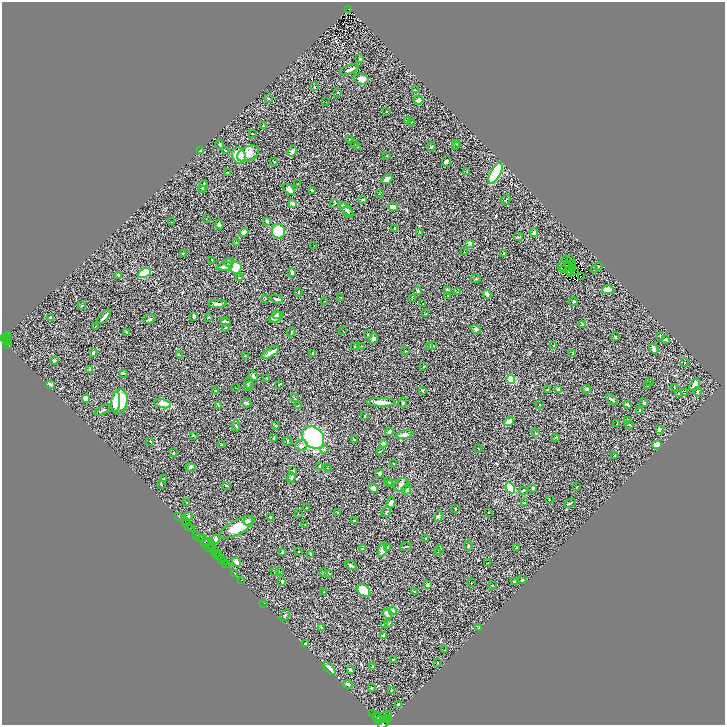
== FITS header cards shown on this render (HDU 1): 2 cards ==
NAXIS1  =                 1446
NAXIS2  =                 1446

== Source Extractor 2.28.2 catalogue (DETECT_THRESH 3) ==
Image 1446 x 1446 px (HDU 1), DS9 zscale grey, zoomed out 1/2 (1 PNG px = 2 x 2 image px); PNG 727 x 727 px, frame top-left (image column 2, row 1446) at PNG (2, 2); each listed source drawn as its Kron ellipse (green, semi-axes under 4 px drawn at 4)
Background 0.271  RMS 0.02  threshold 0.0596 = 3 sigma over >= 5 px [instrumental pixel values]
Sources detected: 375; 51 cannot appear on this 1/2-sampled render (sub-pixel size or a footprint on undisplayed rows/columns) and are neither listed nor drawn; the other 324 listed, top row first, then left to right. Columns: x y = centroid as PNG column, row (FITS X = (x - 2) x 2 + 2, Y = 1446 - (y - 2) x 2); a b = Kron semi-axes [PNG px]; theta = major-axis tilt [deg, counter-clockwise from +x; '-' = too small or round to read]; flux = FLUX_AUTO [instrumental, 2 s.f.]
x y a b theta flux
349 9 3 2 - 39
360 59 4 3 - 3
349 70 10 2 21 13
361 79 7 5 -13 25
315 87 3 2 - 2
416 90 4 2 - 3
338 92 3 3 - 2.6
268 98 3 2 - 3.5
419 100 5 4 - 11
326 102 2 1 - 0.92
387 111 2 1 - 1.3
407 121 2 2 - 3.5
411 122 2 1 - 1.5
263 126 2 2 - 1.8
252 134 2 1 - 3.2
350 139 2 2 - 4.3
220 144 4 2 - 4.7
354 144 2 2 - 9.9
457 144 2 2 - 1.9
455 146 2 1 - 9.3
357 147 4 3 - 4.7
431 147 5 2 - 3.7
200 151 4 2 - 1.9
226 151 4 2 - 2.2
292 151 5 4 - 7.2
248 154 12 7 25 36
387 155 3 2 - 2
239 156 8 6 -73 98
274 161 2 1 - 0.99
447 161 6 4 -89 5.3
467 172 2 1 - 0.98
228 173 3 2 - 1.8
495 173 11 5 62 280
387 179 6 3 40 26
298 184 2 2 - 1.4
203 186 6 2 68 7.7
203 189 3 3 - 11
289 190 7 4 -42 15
312 191 3 2 - 10
379 194 3 2 - 2.9
363 199 3 3 - 4.1
506 200 5 1 - 1.6
335 203 3 2 - 2.1
292 204 3 2 - 20
393 207 5 3 - 26
347 209 8 4 -51 8.7
348 212 6 3 -47 4.6
206 219 2 1 - 1.4
267 221 3 3 - 8.4
171 222 3 2 - 1.5
219 225 5 3 - 8.5
395 229 4 2 - 4.7
278 231 7 6 - 70
244 232 4 3 - 33
420 233 4 3 - 3.1
534 233 4 4 - 5.8
518 237 4 2 - 3
236 242 2 2 - 1.6
470 243 2 2 - 89
314 246 2 2 - 1.5
464 252 2 2 - 1.1
183 253 3 2 - 1.9
504 253 3 2 - 2.8
571 259 2 1 - 1.5
212 260 2 2 - 1.2
566 260 3 1 - 1.8
229 262 4 3 - 6.9
573 263 2 2 - 0.89
567 265 2 1 - 0.88
225 266 8 3 9 21
599 266 2 2 - 2.5
562 267 2 1 - 0.58
236 268 6 6 - 120
573 269 2 1 - 1.3
594 269 3 2 - 2.7
564 270 3 1 - 0.066
570 270 2 1 - 0.16
574 271 3 1 - 0.59
144 273 7 4 25 160
292 273 4 3 - 7.3
570 273 2 1 - 0.76
119 275 4 3 - 5.5
581 276 2 1 - 2
239 277 2 2 - 1.9
476 279 5 1 - 2
448 290 4 2 - 4.8
608 290 6 4 3 23
417 291 4 3 - 4.4
298 292 2 2 - 1.6
457 292 2 1 - 1.6
487 294 4 3 - 11
448 295 2 2 - 1.4
341 297 2 1 - 2
265 299 2 2 - 1.3
277 299 6 3 -16 8.3
412 299 2 1 - 0.98
324 301 2 1 - 1.5
574 302 4 2 - 4.9
423 303 2 2 - 1.2
217 304 9 3 3 8.9
81 306 4 3 - 2.3
426 314 2 1 - 1.1
276 315 4 2 - 3.5
194 316 3 2 - 11
50 317 2 2 - 8
104 317 9 3 50 13
208 317 3 2 - 2.1
276 317 7 4 33 17
149 319 6 3 24 4.9
226 322 5 2 - 6.7
583 324 3 2 - 2.3
96 326 4 2 - 2.7
225 327 3 2 - 2.3
476 329 5 4 - 10
343 331 2 1 - 0.96
291 332 5 2 - 2.4
127 333 4 2 - 4
368 335 2 2 - 5.2
660 336 3 2 - 2.4
7 337 4 3 - 240
615 337 4 2 - 4
6 338 2 1 - 88
373 338 5 4 - 8.7
3 339 4 2 - 390
665 339 4 3 - 5.3
7 340 3 2 - 51
6 342 2 2 - 73
8 344 3 2 - 84
361 346 2 2 - 1.8
430 346 3 2 - 2.3
433 346 2 2 - 2.9
553 346 2 2 - 1.3
354 347 4 2 - 3.1
654 349 5 2 - 9.6
406 351 3 2 - 1.5
93 353 4 3 - 5.9
270 353 10 3 33 25
313 353 2 2 - 2.8
573 353 3 3 - 2.4
179 355 4 2 - 3.1
245 356 2 2 - 4.5
54 360 3 3 - 4
685 363 2 2 - 2.3
424 366 3 2 - 1.4
90 369 2 2 - 29
123 373 2 2 - 6.6
254 376 6 3 -62 5.7
267 378 3 2 - 2.3
511 379 4 4 - 87
650 381 2 1 - 1.3
248 383 5 3 - 3.9
50 384 3 3 - 10
279 384 3 2 - 1.8
648 385 2 2 - 3.2
695 385 7 4 57 21
249 386 5 3 - 4.8
674 387 3 1 - 1.4
236 388 3 1 - 1
558 389 3 3 - 17
586 389 4 2 - 5.2
548 390 3 2 - 7.1
216 391 2 1 - 1.5
422 391 3 2 - 3.7
698 392 5 3 - 3.4
684 393 2 1 - 32
679 394 3 3 - 5.6
294 397 4 2 - 2.6
86 399 4 4 - 44
612 399 6 2 -34 7
116 402 10 4 84 54
119 402 13 8 78 150
381 402 15 3 -2 34
246 403 5 3 - 9.8
403 403 5 3 - 4.6
644 403 3 3 - 3.4
163 404 8 3 -14 110
218 405 4 2 - 4.1
298 405 2 2 - 1.3
540 405 2 2 - 3
628 405 4 2 - 5.2
102 410 9 2 28 6.5
640 411 3 2 - 3.7
365 416 3 2 - 1.4
509 421 5 3 - 34
627 421 4 2 - 2.7
617 424 2 2 - 1.7
629 425 2 2 - 2.3
236 426 6 2 -85 3.3
276 426 3 3 - 3.2
659 430 3 2 - 11
389 432 4 3 - 5.1
535 433 2 1 - 2.3
404 434 8 3 10 16
193 435 3 2 - 2.4
313 437 12 9 -46 430
556 437 3 2 - 2.1
274 438 3 2 - 2.8
354 439 3 2 - 4.2
150 441 2 1 - 1.8
288 441 4 2 - 3.8
384 443 3 3 - 3.4
221 445 3 1 - 1.7
657 445 5 4 - 30
301 446 6 5 - 11
325 449 3 2 - 2.7
478 449 2 1 - 1.2
380 451 3 2 - 2.5
174 453 4 2 - 1.8
615 456 3 2 - 2.1
394 464 2 2 - 6
320 466 3 2 - 3
190 467 5 3 - 4.8
328 468 2 2 - 4.4
293 471 3 2 - 2.4
379 473 4 3 - 5
291 477 5 3 - 5.5
164 479 2 1 - 1.1
388 482 2 1 - 0.97
161 484 3 2 - 3.1
391 484 4 2 - 3.3
226 485 3 2 - 2.4
401 485 8 6 34 13
576 487 3 1 - 1.3
373 488 5 3 - 21
510 488 6 3 -59 150
533 488 4 3 - 3.6
406 489 5 4 - 4.8
524 490 3 3 - 3.5
549 500 2 2 - 0.92
187 502 2 1 - 1.7
391 503 5 4 - 9.2
524 503 3 2 - 1.6
570 503 6 2 26 4.8
306 508 2 1 - 0.87
455 508 2 2 - 2.8
338 512 3 2 - 1.3
386 512 5 2 - 3.5
488 513 2 1 - 1.3
298 514 3 2 - 2
188 516 4 4 - 5.8
438 516 6 3 75 4.8
179 517 3 1 - 8.3
271 518 3 2 - 1.6
354 520 2 2 - 1.8
185 521 2 1 - 9.8
248 521 5 4 - 8.6
186 524 3 1 - 43
305 525 2 2 - 5.7
189 526 2 1 - 210
237 527 20 7 28 88
192 529 3 2 - 32
197 535 2 1 - 32
199 537 3 2 - 290
203 538 2 1 - 93
426 539 2 1 - 1.1
215 540 4 3 - 24
204 542 2 1 - 200
206 542 4 2 - 390
211 545 3 1 - 150
468 546 5 3 - 4.1
209 547 4 2 - 240
406 547 5 2 - 3.1
388 548 3 3 - 2.8
517 548 3 2 - 3.4
212 549 3 2 - 330
362 549 2 2 - 4.3
382 550 8 4 72 29
439 550 5 3 - 5.3
215 551 3 2 - 250
299 551 2 1 - 1.4
283 552 4 2 - 2.4
215 553 2 1 - 96
438 553 3 3 - 4.8
217 554 3 2 - 210
311 554 2 2 - 11
218 556 3 1 - 24
222 559 3 2 - 220
224 561 2 1 - 300
237 562 5 4 - 17
488 563 2 2 - 2.3
226 564 4 2 - 330
351 565 6 2 -34 8.3
274 571 3 2 - 1.6
279 571 2 1 - 0.91
234 573 4 1 - 23
324 573 3 2 - 2.7
329 573 3 2 - 2
241 580 2 1 - 11
522 580 3 2 - 3.8
282 582 3 2 - 2.9
471 582 2 1 - 0.94
514 582 3 3 - 3.7
427 585 2 2 - 20
493 586 2 2 - 1.2
363 590 7 5 -36 140
324 592 4 2 - 2
414 592 3 2 - 2
264 603 2 1 - 140
393 611 4 2 - 3.1
387 614 5 2 - 17
285 615 6 3 55 4.5
389 623 3 2 - 2.1
385 624 3 2 - 3.1
321 627 3 2 - 2.4
479 628 3 2 - 2.7
384 635 3 2 - 6.3
306 644 3 2 - 5.3
444 650 3 2 - 1.9
393 659 4 2 - 2.8
437 662 2 2 - 1.4
372 667 3 2 - 2.4
329 668 7 4 -47 18
350 669 4 3 - 3.8
348 684 5 3 - 8.3
371 688 3 2 - 2
392 690 3 2 - 2.3
398 704 3 2 - 7.1
372 713 2 2 - 95
376 716 3 2 - 1700
383 717 10 3 32 2300
378 718 4 2 - 2500
386 719 3 2 - 1500
389 719 3 2 - 580
384 723 7 3 53 2100
At the frame edge (FLAGS 8, measured only in part): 1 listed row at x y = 384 723
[51 sub-pixel or undisplayed-footprint detections neither listed nor drawn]